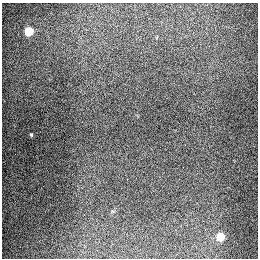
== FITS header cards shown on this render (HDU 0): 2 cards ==
NAXIS1  =                  256
NAXIS2  =                  256

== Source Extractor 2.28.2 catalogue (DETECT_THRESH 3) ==
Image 256 x 256 px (HDU 0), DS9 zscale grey, 1 PNG px = 1 image px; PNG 260 x 260 px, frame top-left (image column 1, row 256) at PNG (2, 3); no overlay
Background 1290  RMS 27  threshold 79.8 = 3 sigma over >= 5 px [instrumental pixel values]
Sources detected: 3; all 3 listed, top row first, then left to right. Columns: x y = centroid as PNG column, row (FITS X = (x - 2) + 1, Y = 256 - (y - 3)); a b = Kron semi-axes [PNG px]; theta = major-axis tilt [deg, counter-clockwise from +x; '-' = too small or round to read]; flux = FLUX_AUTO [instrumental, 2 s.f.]
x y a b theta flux
29 31 5 5 - 94000
31 135 4 3 - 2200
220 237 5 5 - 69000